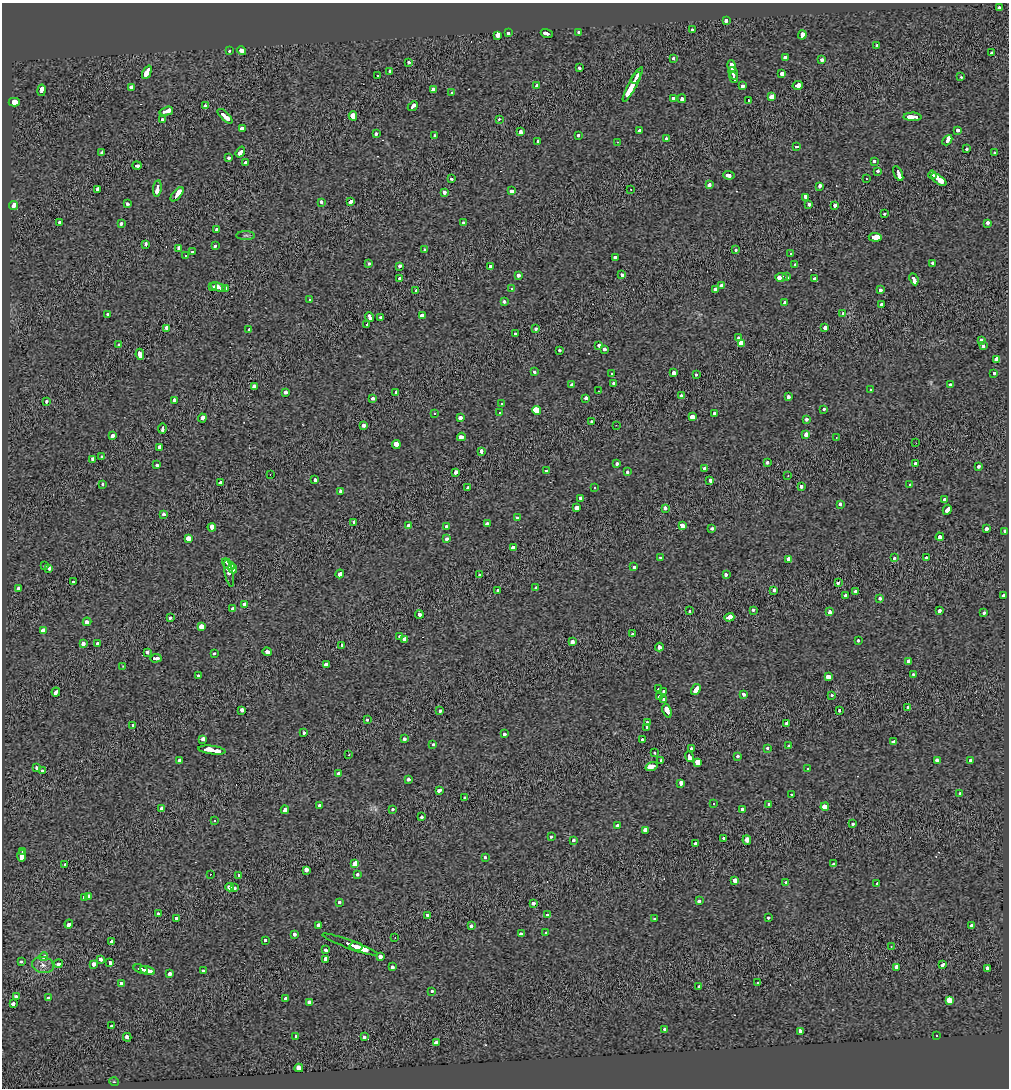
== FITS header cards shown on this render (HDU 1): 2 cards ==
NAXIS1  =                 1007
NAXIS2  =                 1086

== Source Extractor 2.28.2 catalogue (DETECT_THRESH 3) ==
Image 1007 x 1086 px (HDU 1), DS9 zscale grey, 1 PNG px = 1 image px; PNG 1011 x 1090 px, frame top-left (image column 1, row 1086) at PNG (2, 3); each listed source drawn as its Kron ellipse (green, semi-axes under 4 px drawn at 4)
Background 0.00189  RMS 0.018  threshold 0.0541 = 3 sigma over >= 5 px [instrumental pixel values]
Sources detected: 434; all 434 listed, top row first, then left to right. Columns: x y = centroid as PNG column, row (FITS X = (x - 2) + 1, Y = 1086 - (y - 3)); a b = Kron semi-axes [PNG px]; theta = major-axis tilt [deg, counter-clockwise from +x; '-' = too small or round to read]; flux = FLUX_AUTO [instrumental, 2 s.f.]
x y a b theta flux
999 8 4 3 - 13
726 20 3 3 - 61
692 30 3 3 - 7
508 33 4 3 - 15
547 33 6 3 -18 22
579 33 4 3 - 8.2
498 35 4 3 - 36
802 35 5 3 - 21
877 46 4 3 - 21
229 51 3 3 - 2.3
242 51 5 3 - 28
992 53 4 3 - 10
785 57 4 3 - 16
673 59 3 3 - 9.1
822 59 4 3 - 14
408 62 3 3 - 5.9
732 66 6 4 -77 43
579 68 3 3 - 7.6
147 72 7 3 64 64
390 72 4 3 - 13
733 73 7 3 -71 55
782 73 4 3 - 12
378 76 3 3 - 4.7
734 77 5 3 - 43
961 77 3 3 - 5.6
636 78 6 3 58 96
633 84 19 3 62 170
798 85 5 3 - 49
536 86 3 3 - 12
742 86 4 3 - 17
132 88 4 3 - 42
41 90 6 3 79 32
434 90 4 4 - 54
452 93 3 3 - 4.6
771 97 3 3 - 54
673 98 4 3 - 9.2
682 99 4 3 - 39
748 100 3 3 - 3.6
14 102 6 4 3 34
205 106 4 3 - 37
413 106 5 3 - 20
166 111 7 3 17 44
225 116 9 3 -43 55
353 116 4 3 - 110
913 117 9 3 -1 65
499 119 3 2 - 3.9
162 120 3 3 - 6.7
242 129 4 3 - 46
639 130 3 3 - 11
957 130 3 3 - 11
521 132 3 3 - 82
376 133 4 3 - 7.6
578 135 3 3 - 6.1
435 136 3 3 - 6.5
666 138 3 3 - 67
947 140 6 3 48 180
538 141 3 3 - 84
617 142 3 3 - 0.92
796 147 4 3 - 18
966 149 3 3 - 17
240 152 6 3 55 32
994 152 3 3 - 6.2
102 153 3 3 - 27
229 158 3 3 - 9.1
874 161 3 3 - 11
246 163 3 3 - 49
137 165 4 3 - 18
877 171 3 3 - 12
898 173 8 3 -65 52
729 175 6 3 -9 18
932 175 4 3 - 75
452 179 3 3 - 9.4
866 179 3 2 - 2.3
939 180 9 4 -34 79
709 184 4 3 - 14
819 186 4 3 - 20
98 189 3 3 - 45
157 189 8 3 82 40
631 189 3 2 - 2.2
512 191 4 3 - 16
444 192 3 3 - 16
177 194 8 3 48 240
805 197 3 3 - 56
351 201 4 3 - 29
321 202 4 3 - 11
127 204 3 3 - 13
809 204 3 3 - 15
13 205 5 3 - 42
834 206 3 3 - 24
885 214 3 3 - 5.7
60 223 3 3 - 12
121 223 3 3 - 15
463 223 3 3 - 9.9
988 223 4 3 - 12
217 229 4 3 - 13
246 235 9 4 1 2.9
875 237 6 4 -4 190
146 244 4 3 - 11
215 246 4 3 - 13
179 248 4 3 - 14
425 250 4 3 - 11
736 250 3 3 - 6.8
193 252 3 3 - 5.6
791 253 3 2 - 1.6
186 255 3 3 - 1.5
616 257 4 3 - 18
932 263 3 3 - 8.7
369 264 3 3 - 4.4
795 264 3 3 - 13
399 266 3 3 - 26
490 266 3 3 - 5.3
518 275 3 3 - 12
622 275 3 3 - 8.1
781 277 6 3 6 37
787 277 3 3 - 7.4
400 278 3 3 - 30
815 279 4 3 - 10
914 279 6 3 -65 34
722 285 3 3 - 9.3
213 287 3 2 - 27
218 287 8 4 -20 51
226 288 3 3 - 26
512 289 4 3 - 9.2
715 289 4 3 - 17
880 290 4 3 - 12
416 291 3 3 - 9.8
309 299 3 3 - 2
504 301 3 3 - 7.4
785 302 3 3 - 6
882 305 4 3 - 12
108 314 3 3 - 7.4
843 314 4 3 - 11
422 316 3 3 - 130
370 317 5 3 - 46
381 317 3 3 - 6.7
367 324 3 3 - 57
167 328 3 3 - 68
825 328 4 3 - 22
535 329 3 3 - 7.9
249 330 3 3 - 4.6
515 334 3 3 - 5.6
738 338 3 3 - 3
982 340 4 3 - 7.5
741 343 4 3 - 200
119 345 3 3 - 12
599 345 3 3 - 21
983 346 4 3 - 9.6
605 349 3 3 - 10
560 350 3 3 - 13
140 354 5 3 - 23
997 360 3 3 - 260
535 372 3 3 - 6.9
611 373 3 3 - 4.7
673 373 3 3 - 27
994 373 4 3 - 4.7
696 374 3 3 - 5.9
614 383 3 3 - 5.4
572 385 4 3 - 13
950 385 3 3 - 5.2
254 386 3 3 - 17
871 390 3 3 - 6.2
598 391 2 2 - 0.83
286 392 3 3 - 20
396 392 3 3 - 5.1
681 396 3 3 - 13
788 396 3 3 - 12
372 398 3 3 - 11
585 398 4 3 - 9.6
174 400 3 3 - 9.4
46 402 3 3 - 7
501 404 3 3 - 1.7
824 409 3 3 - 7.3
536 410 4 3 - 660
435 413 3 3 - 3.1
499 413 3 3 - 5.9
715 413 3 3 - 9.7
692 417 3 3 - 91
202 418 4 3 - 17
460 418 4 3 - 17
806 419 3 3 - 22
591 421 3 3 - 7.6
616 425 2 2 - 0.7
363 426 3 3 - 30
162 429 5 3 - 19
806 434 3 3 - 23
113 435 4 3 - 29
461 437 4 3 - 31
836 438 2 2 - 0.76
916 443 3 2 - 1.5
396 444 4 3 - 81
159 447 4 3 - 27
481 452 4 3 - 110
102 457 3 3 - 6.9
93 459 4 3 - 18
767 463 3 3 - 12
915 463 3 3 - 9.7
617 464 3 3 - 11
157 465 3 3 - 8.7
978 466 4 3 - 10
705 469 4 3 - 22
547 471 3 3 - 16
456 472 3 3 - 16
627 472 3 3 - 5.8
270 474 2 2 - 0.76
788 475 3 2 - 3.9
315 480 3 3 - 8.6
710 480 4 3 - 17
220 482 3 3 - 16
103 484 3 3 - 9.1
910 485 3 3 - 5.5
801 486 3 3 - 8.9
468 488 3 3 - 16
594 488 3 2 - 1.1
341 492 4 3 - 28
581 498 4 3 - 14
945 500 4 3 - 18
840 504 4 3 - 8.5
576 508 4 4 - 23
665 508 4 3 - 16
947 510 5 3 - 24
164 514 3 3 - 12
517 517 3 3 - 3.2
353 522 3 3 - 11
487 524 4 3 - 8.6
409 525 4 3 - 66
682 525 4 3 - 36
447 526 3 3 - 14
212 527 4 3 - 26
712 528 3 3 - 8.5
987 528 4 3 - 13
1005 531 3 3 - 12
940 537 4 3 - 69
188 538 4 3 - 30
446 539 3 3 - 8.5
514 548 4 3 - 51
661 557 3 3 - 5.6
926 557 3 3 - 3.7
894 558 3 3 - 5.5
789 560 4 3 - 29
228 564 7 4 -39 360
44 565 3 3 - 9.7
634 567 3 3 - 6.7
49 568 4 3 - 22
233 568 5 4 - 270
229 573 14 3 -78 58
340 574 4 3 - 22
726 574 3 3 - 9.9
479 575 4 3 - 6.6
73 582 3 3 - 6.8
838 582 3 3 - 8.3
536 587 3 3 - 5.9
18 588 3 3 - 11
498 590 3 3 - 8.4
774 590 3 3 - 9.2
856 591 3 3 - 7.8
845 596 3 3 - 14
1004 596 3 3 - 8.7
880 598 3 3 - 8.6
245 604 3 3 - 32
233 609 3 3 - 31
753 610 3 3 - 7.6
689 611 3 3 - 4
939 611 4 3 - 10
830 612 4 3 - 12
984 613 3 3 - 19
419 614 4 3 - 18
170 617 4 3 - 12
729 617 5 4 - 61
87 622 4 3 - 17
201 626 4 3 - 81
43 631 4 3 - 190
633 634 3 3 - 12
400 636 3 3 - 8.6
405 639 3 3 - 62
858 640 3 3 - 6.5
572 642 3 3 - 75
83 643 4 3 - 31
97 644 3 3 - 25
342 645 4 3 - 8.3
659 647 4 3 - 11
147 652 4 3 - 10
267 652 4 3 - 25
214 654 3 3 - 7.2
156 658 5 3 - 33
909 661 4 3 - 43
326 665 3 3 - 41
123 666 3 3 - 0.92
913 674 3 3 - 5.2
199 676 3 3 - 9.6
828 677 3 3 - 56
658 689 3 3 - 6.3
696 690 6 4 56 73
664 691 4 3 - 17
56 692 4 3 - 29
743 694 3 3 - 14
831 695 3 3 - 4.6
659 696 3 3 - 5.3
663 699 3 3 - 6.5
908 707 3 3 - 7.4
242 710 4 3 - 12
440 711 4 3 - 7.6
667 711 7 3 -69 67
840 711 3 3 - 7.3
367 720 3 3 - 22
647 723 3 3 - 4.8
787 723 3 3 - 7.7
133 725 3 3 - 6.5
646 727 3 3 - 38
303 732 3 3 - 3.9
504 734 3 3 - 12
203 739 4 3 - 15
404 739 3 3 - 15
642 739 3 3 - 13
893 742 3 3 - 11
433 745 3 3 - 8.4
789 746 3 3 - 10
691 748 3 3 - 8.9
768 748 3 3 - 10
212 750 14 3 -7 130
655 752 3 3 - 4.4
349 755 3 2 - 1.4
689 757 5 3 - 34
738 757 3 3 - 45
937 760 4 3 - 11
970 760 3 3 - 8.2
179 761 4 3 - 19
661 761 3 3 - 6.8
698 762 4 3 - 110
652 766 6 3 19 150
36 768 4 3 - 6.3
808 769 3 3 - 6.6
43 771 3 3 - 7.1
338 774 3 3 - 11
408 779 3 3 - 7.5
681 783 4 3 - 17
439 791 4 3 - 61
791 794 3 3 - 5.1
959 794 3 3 - 12
465 797 3 3 - 6.9
713 803 3 3 - 2.4
769 804 3 3 - 16
320 806 4 3 - 12
825 807 4 3 - 120
162 808 3 3 - 16
392 809 3 3 - 8.6
743 809 4 3 - 10
285 810 4 3 - 12
422 817 3 3 - 14
215 821 3 3 - 2.1
853 824 3 3 - 6.6
617 825 3 3 - 13
645 830 4 3 - 82
551 837 3 3 - 7
724 838 3 3 - 8.5
573 840 4 3 - 6.3
747 840 5 3 - 29
695 844 3 3 - 12
22 851 4 3 - 28
22 856 6 4 -90 48
485 858 3 3 - 8
65 864 3 3 - 12
355 864 4 3 - 60
834 864 4 3 - 26
306 870 4 3 - 41
210 874 2 2 - 0.7
239 875 4 3 - 9
357 875 3 3 - 7.2
735 880 4 3 - 46
786 882 3 3 - 5.1
877 884 3 3 - 9.7
230 887 4 3 - 22
234 888 3 3 - 22
89 896 3 3 - 11
85 897 3 3 - 70
699 901 4 3 - 6.7
339 902 3 3 - 6.3
534 903 3 3 - 95
158 913 3 3 - 4.6
427 915 3 3 - 15
548 915 4 3 - 37
768 917 3 3 - 6.8
176 918 3 3 - 14
655 919 3 3 - 5.5
69 924 4 3 - 13
319 925 4 3 - 13
471 926 3 3 - 11
972 926 4 3 - 32
546 933 3 3 - 7.7
294 934 4 3 - 7.1
521 934 4 3 - 12
395 937 2 2 - 0.71
265 940 3 3 - 4.3
112 941 4 3 - 57
350 944 29 3 -20 130
356 947 6 3 -10 68
891 947 3 2 - 1.2
325 949 4 3 - 37
44 957 4 4 - 7.4
380 957 3 3 - 25
100 959 3 3 - 18
326 959 4 3 - 51
21 961 3 3 - 6.4
110 962 4 3 - 13
58 964 4 3 - 18
94 964 3 3 - 22
43 965 11 8 -11 6.8
943 965 4 3 - 14
392 967 4 3 - 12
897 967 4 3 - 24
987 968 3 3 - 8.6
141 969 7 3 -17 53
148 971 7 3 -16 36
203 971 3 3 - 5.6
169 974 3 3 - 18
758 982 3 3 - 3
121 984 4 3 - 13
699 987 3 3 - 6.5
431 991 3 3 - 4.2
16 997 3 3 - 17
49 998 3 3 - 9.1
286 999 3 3 - 35
949 1000 4 3 - 190
309 1002 4 3 - 140
13 1004 4 3 - 11
111 1026 3 3 - 8.1
665 1029 3 3 - 11
800 1031 3 3 - 13
295 1036 3 3 - 29
936 1036 3 3 - 4.1
127 1037 4 3 - 16
364 1037 3 3 - 11
436 1043 4 3 - 18
299 1068 4 3 - 49
114 1082 5 3 - 1